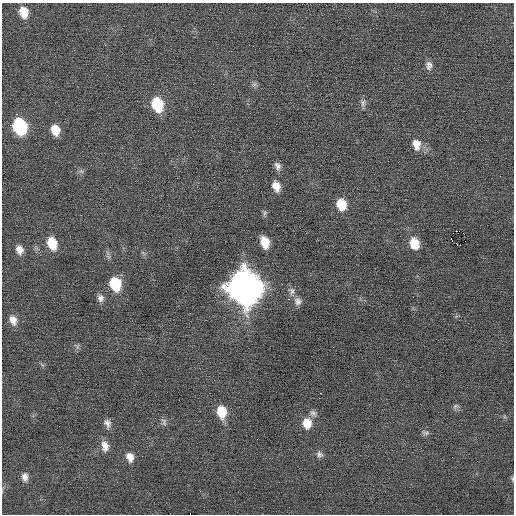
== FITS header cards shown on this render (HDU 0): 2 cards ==
NAXIS1  =                  512 / Axis length
NAXIS2  =                  512 / Axis length

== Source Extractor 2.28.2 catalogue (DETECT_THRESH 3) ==
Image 512 x 512 px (HDU 0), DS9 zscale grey, 1 PNG px = 1 image px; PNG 516 x 516 px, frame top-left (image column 1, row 512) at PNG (2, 3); no overlay
Background 0.0242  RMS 0.68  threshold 2.03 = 3 sigma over >= 5 px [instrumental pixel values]
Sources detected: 40; all 40 listed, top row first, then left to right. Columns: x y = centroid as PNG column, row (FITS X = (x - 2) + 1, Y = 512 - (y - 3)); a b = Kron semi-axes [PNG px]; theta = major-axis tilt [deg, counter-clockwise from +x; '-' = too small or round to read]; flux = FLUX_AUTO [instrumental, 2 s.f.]
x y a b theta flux
24 12 13 10 -75 690
429 65 11 8 -89 220
254 85 9 7 51 120
363 103 11 7 -86 170
157 104 14 10 -69 1900
20 126 13 10 -70 3600
55 130 11 9 -71 670
416 144 14 10 -78 530
277 166 11 7 -63 210
81 171 7 5 -44 100
276 186 12 8 -68 470
341 204 12 10 -75 950
265 213 7 5 61 97
451 239 3 2 - 610
265 242 10 7 -72 820
52 243 13 9 -71 970
414 243 12 9 -74 850
457 245 3 2 - 71
19 250 11 8 -72 350
115 284 13 10 -70 1700
244 287 16 14 -74 83000
292 291 11 8 88 210
100 298 10 8 -84 220
288 299 2 2 - 390
298 301 12 10 -65 240
13 320 12 9 -73 390
77 347 9 4 71 84
321 393 3 2 - 160
456 406 9 5 10 110
221 412 12 9 -79 1000
313 413 10 8 -42 180
164 422 11 7 -72 140
107 423 11 8 -73 240
307 423 13 11 -88 690
425 433 10 6 -11 120
105 446 14 9 -79 390
319 454 10 8 -33 170
130 457 12 9 -69 380
25 477 10 7 -85 260
512 479 7 3 -82 57
At the frame edge (FLAGS 8, measured only in part): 1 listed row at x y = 512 479